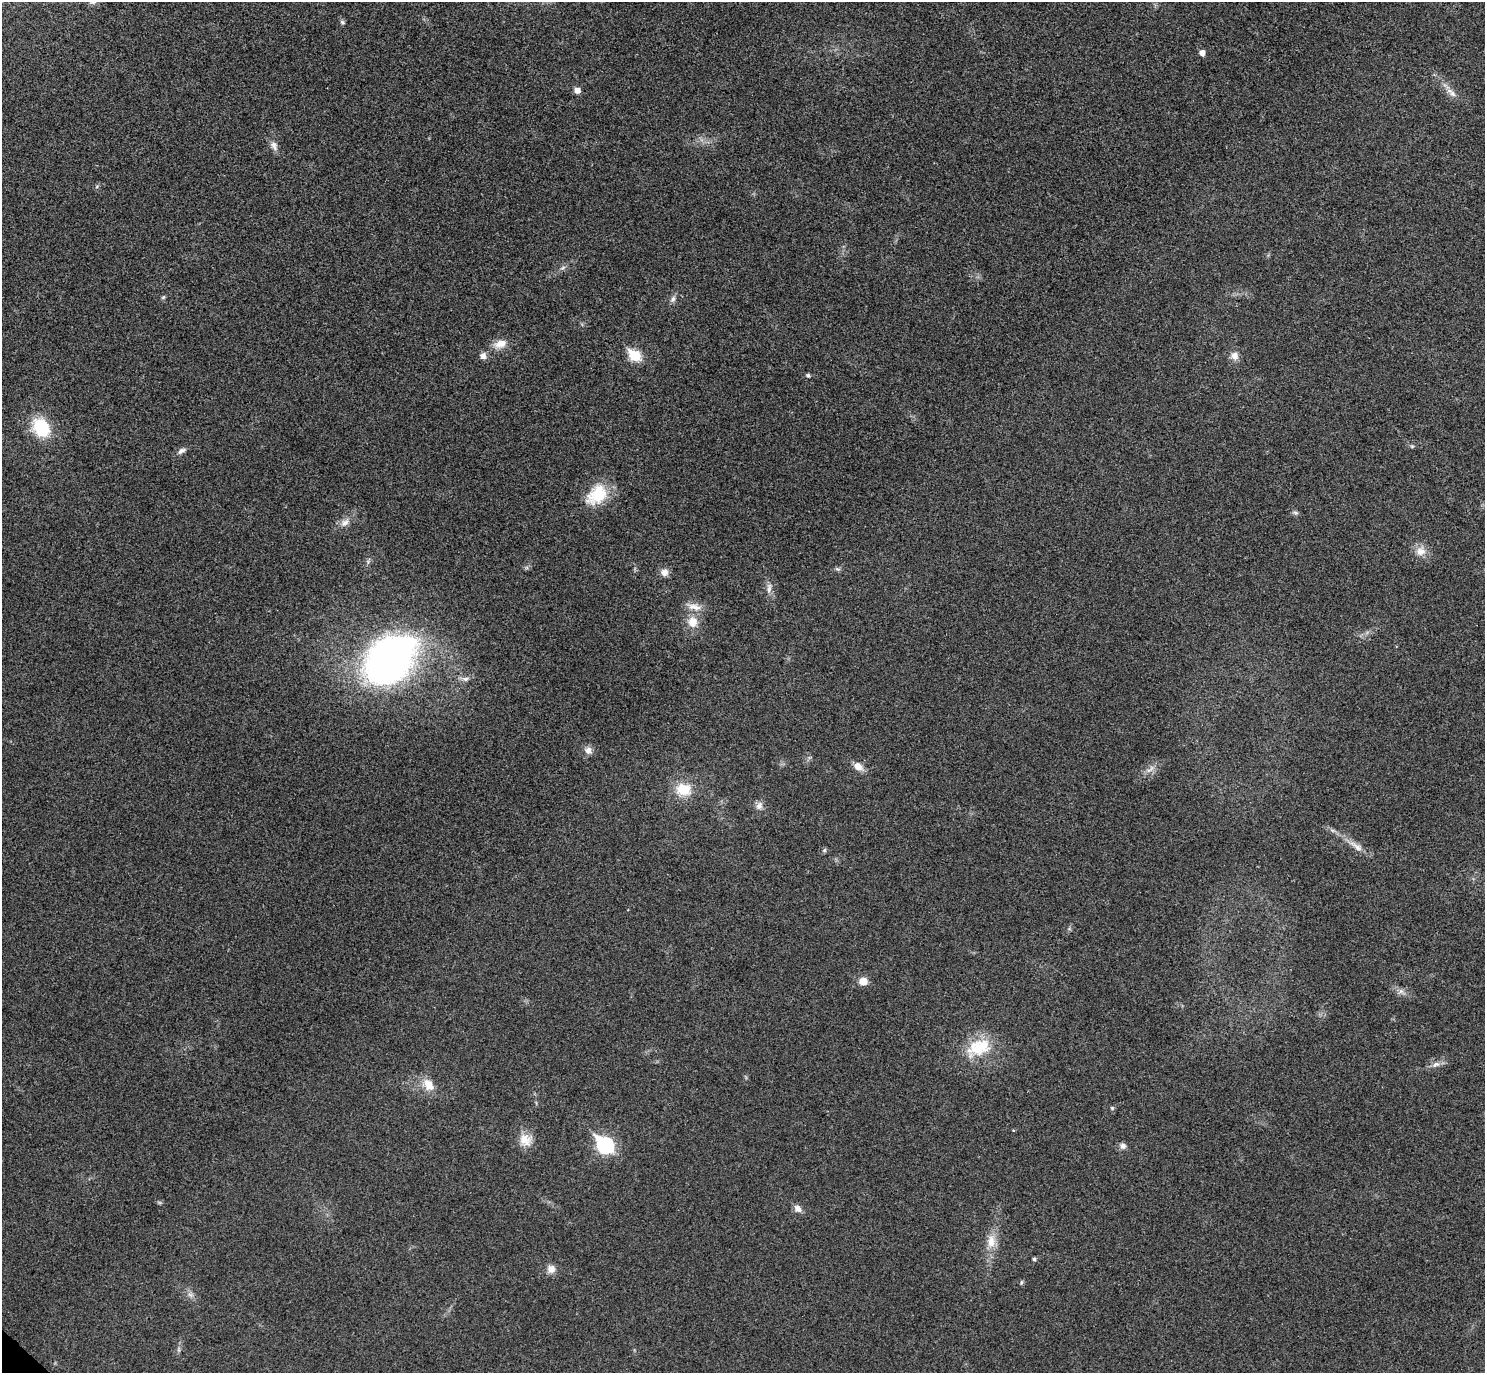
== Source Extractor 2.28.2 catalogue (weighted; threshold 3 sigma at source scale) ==
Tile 10 of 4 x 4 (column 2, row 3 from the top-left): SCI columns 1529-3011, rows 1572-2942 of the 6023 x 6026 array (HDU 1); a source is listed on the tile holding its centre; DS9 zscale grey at full resolution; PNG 1487 x 1375 px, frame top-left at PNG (2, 2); no overlay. Shown black and unused: <1% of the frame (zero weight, under 3 of 4 exposures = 6% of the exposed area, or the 3 px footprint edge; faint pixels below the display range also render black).
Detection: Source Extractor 2.28.2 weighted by HDU 2 'WHT'; one run over the whole footprint, this tile lists its part. Background 0.0272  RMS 0.0062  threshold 0.0281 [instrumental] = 3 sigma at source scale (4.5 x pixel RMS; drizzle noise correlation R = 1.50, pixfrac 1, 0.05/0.05 arcsec/px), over >= 5 px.
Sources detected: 49; all 49 listed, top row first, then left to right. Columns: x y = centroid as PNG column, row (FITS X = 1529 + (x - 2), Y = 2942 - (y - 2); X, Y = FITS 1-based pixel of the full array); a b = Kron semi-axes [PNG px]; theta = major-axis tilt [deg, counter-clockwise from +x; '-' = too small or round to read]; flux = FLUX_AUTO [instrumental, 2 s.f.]
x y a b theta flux
342 22 7 6 - 1.2
1202 53 5 5 - 3.7
577 90 6 6 - 3.8
1453 94 13 7 -49 3.5
274 146 15 8 -66 3.3
562 268 8 4 31 1.5
163 297 6 5 - 0.91
673 299 10 6 67 2.1
500 344 18 11 20 6.7
634 355 7 6 - 40
483 356 9 8 - 2.9
1235 356 11 10 - 4.2
808 375 5 5 - 1.3
41 427 24 18 -52 26
1412 446 5 5 - 0.88
182 451 13 6 27 2.5
597 495 29 20 44 22
1295 513 8 4 -9 1.2
345 523 14 8 38 4.3
1421 551 12 12 - 6.4
838 569 6 5 - 1.2
664 572 9 9 - 3.8
769 588 15 6 82 3.2
694 607 20 9 -13 6
693 622 12 11 - 8.4
389 659 48 35 47 290
465 679 11 6 -4 2.4
588 750 10 9 - 3.8
858 766 13 9 -34 5
1150 769 18 5 39 3.6
684 789 17 14 -10 16
759 806 10 9 - 3.2
1356 846 25 7 -35 6.1
824 850 6 5 - 1.1
863 981 9 7 13 6.7
1401 991 7 6 - 2.1
978 1048 30 22 14 25
1436 1064 11 7 19 3.2
428 1085 18 12 -57 8.5
1112 1108 5 5 - 0.92
525 1140 17 16 - 8.4
605 1145 9 7 -43 150
1123 1146 8 7 - 2.7
798 1209 10 8 -42 3.3
991 1241 19 11 87 8.7
1034 1259 4 4 - 1.1
551 1269 10 9 - 4.6
1021 1282 6 4 72 0.91
190 1295 7 5 -2 1.6